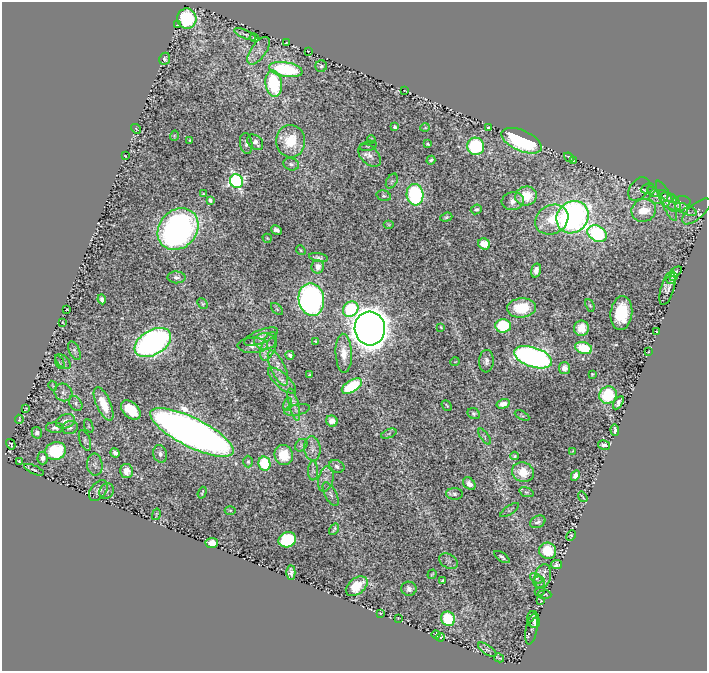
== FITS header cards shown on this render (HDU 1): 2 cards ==
NAXIS1  =                  705
NAXIS2  =                  669

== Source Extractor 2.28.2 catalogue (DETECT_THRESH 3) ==
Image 705 x 669 px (HDU 1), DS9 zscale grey, 1 PNG px = 1 image px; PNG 709 x 673 px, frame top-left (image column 1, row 669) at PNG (2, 2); each listed source drawn as its Kron ellipse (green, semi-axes under 4 px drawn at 4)
Background 0.44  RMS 0.014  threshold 0.0408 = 3 sigma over >= 5 px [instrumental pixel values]
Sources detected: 197; all 197 listed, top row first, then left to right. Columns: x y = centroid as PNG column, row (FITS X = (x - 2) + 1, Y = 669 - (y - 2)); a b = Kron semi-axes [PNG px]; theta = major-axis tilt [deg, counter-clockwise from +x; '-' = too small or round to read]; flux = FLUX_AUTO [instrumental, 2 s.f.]
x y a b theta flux
187 19 10 9 - 72
177 25 4 2 - 0.88
245 34 12 3 -22 1.7
254 38 5 2 - 1
286 43 3 2 - 0.57
259 51 16 7 54 6.4
308 51 2 2 - 0.6
165 59 6 5 - 2.4
321 66 6 5 - 1.8
286 69 17 7 -10 76
274 84 13 8 -82 72
405 91 3 2 - 0.56
395 127 4 3 - 2.1
488 127 3 2 - 0.81
425 128 5 3 - 0.78
136 129 5 3 - 0.77
174 136 5 3 - 0.77
371 139 4 3 - 0.94
190 141 3 2 - 0.72
291 141 16 14 -85 35
522 141 21 10 -24 110
255 142 9 6 -44 5.4
246 144 10 6 -81 3.7
428 144 3 2 - 1.1
368 146 9 4 14 1.8
476 146 9 8 - 72
370 155 13 8 -46 6.3
125 156 3 2 - 0.63
569 157 5 2 - 1.1
431 160 4 3 - 1.7
573 161 3 2 - 0.61
291 164 8 6 -17 2.5
237 181 7 6 - 230
392 181 8 5 60 1.9
647 188 7 4 25 1.2
639 189 13 9 51 4.1
653 192 7 4 -22 1.3
203 194 4 3 - 1.3
415 195 11 8 -85 110
384 196 7 5 -18 1.9
526 196 11 9 16 25
659 197 9 6 14 2.6
669 198 8 4 -20 2.1
210 200 4 3 - 3.1
513 201 11 9 12 5.8
667 201 22 6 -66 5.5
670 201 12 7 -39 4.5
679 204 11 7 19 3.6
476 209 6 4 23 1.9
686 209 11 5 -22 2.6
644 210 12 11 - 22
696 211 18 7 41 4.5
446 217 6 3 18 1.5
573 217 17 15 47 420
552 220 17 14 29 25
389 225 5 3 - 0.91
178 229 22 18 48 380
276 230 6 4 -31 3.1
597 233 10 7 -30 120
267 238 5 2 - 0.95
484 244 6 5 - 15
301 250 5 3 - 1
318 257 10 4 -11 2.5
318 267 7 6 - 6.8
536 270 7 5 73 4.9
676 272 7 3 32 1.7
176 277 9 6 -1 3.1
673 277 4 3 - 1.4
671 280 4 3 - 1.5
667 288 18 6 74 5.3
102 299 5 4 - 3.2
311 300 16 12 -80 290
203 304 5 4 - 1.2
590 305 7 4 -68 1.2
521 308 14 9 4 30
67 309 3 2 - 0.7
277 309 7 4 -45 1.5
351 309 8 7 - 63
621 313 17 11 84 36
63 323 3 2 - 0.71
503 326 8 6 -5 51
441 327 3 2 - 0.91
370 328 17 15 -85 1800
581 328 7 7 - 14
656 332 3 2 - 0.65
261 337 18 6 21 4.1
265 341 11 8 -1 5.3
316 341 3 3 - 1.2
153 343 20 12 30 330
253 345 15 7 1 7.1
269 346 15 7 70 6.6
584 348 8 5 -17 32
74 351 10 5 -65 2.5
648 352 3 2 - 0.57
344 353 19 8 -88 11
290 355 4 3 - 2.6
533 357 20 10 -18 340
63 361 9 5 -42 2.2
486 361 11 7 86 4.1
60 362 7 2 -68 0.75
455 362 5 3 - 0.64
278 368 19 7 -65 7.9
564 368 6 5 - 5.4
310 374 3 2 - 0.83
592 374 3 3 - 0.93
282 381 17 7 -42 5.7
53 386 5 3 - 0.79
352 386 11 6 32 47
63 392 9 8 - 3.5
608 395 9 8 - 43
76 403 8 6 -54 2.5
618 403 7 4 57 3.3
103 404 18 7 -66 21
288 404 6 4 73 2
503 404 6 4 16 6.7
294 405 16 5 -76 5.3
447 406 6 2 -50 1
26 409 3 2 - 0.8
131 410 11 7 -43 31
297 410 13 5 11 3.2
474 414 6 5 - 1.9
522 415 8 4 -28 1.2
19 419 5 2 - 0.67
66 421 10 7 20 6.4
332 421 6 5 - 5.5
89 426 7 4 -68 1.2
55 428 9 5 -5 2.7
70 428 8 6 19 2.7
615 430 6 3 -87 2.5
192 432 46 14 -27 1100
37 433 6 5 - 2.8
389 434 8 3 22 1.1
484 436 9 3 -54 1.5
85 440 11 5 -70 2.3
11 444 5 3 - 0.85
301 445 7 5 46 2
604 445 6 4 -12 3.2
312 448 12 8 -84 6.1
56 451 10 9 - 52
572 451 4 2 - 0.62
115 453 5 4 - 3.5
160 454 9 7 -73 3.1
284 455 10 9 - 24
515 456 4 3 - 1.2
43 458 6 5 - 4.3
19 461 4 3 - 1.1
248 462 6 4 -89 1.5
264 464 7 6 - 52
95 465 11 8 -85 3.5
337 466 8 6 -20 3.8
34 470 10 3 -24 1.3
127 471 7 6 - 6.4
313 471 9 5 -89 2.2
523 472 11 9 -19 18
575 476 5 4 - 3.7
326 479 13 7 76 5.6
469 484 7 5 -46 6.2
98 491 12 7 51 4.6
107 491 8 7 - 2.3
526 492 7 4 -18 1.5
202 493 6 2 72 1.3
331 494 13 5 -62 3.2
455 494 8 6 -3 2.4
583 497 5 2 - 0.97
230 510 5 3 - 0.96
510 510 11 4 35 1.4
156 514 6 2 77 0.81
538 522 8 6 26 2.7
334 529 6 3 57 1.7
571 535 5 4 - 1.1
287 540 9 7 22 65
212 543 6 5 - 12
548 551 8 8 - 26
502 557 9 4 -34 1.9
449 561 10 7 -29 3.2
557 565 5 4 - 2.7
291 572 7 4 -89 3.3
432 574 5 3 - 1.2
543 576 12 8 73 6.5
536 578 7 4 -34 2
442 581 4 3 - 1.4
539 582 6 6 - 2.2
357 586 12 8 38 18
409 589 7 7 - 4.2
540 591 5 3 - 0.69
545 595 6 3 -3 0.82
541 601 3 2 - 0.68
380 613 3 2 - 0.59
398 618 2 2 - 0.58
448 619 7 6 - 42
533 619 8 6 -86 4.9
535 623 6 4 48 2.2
531 629 15 6 80 2.5
436 635 4 3 - 1.4
440 637 5 2 - 0.97
487 650 11 4 -35 2.3
499 658 5 2 - 0.95